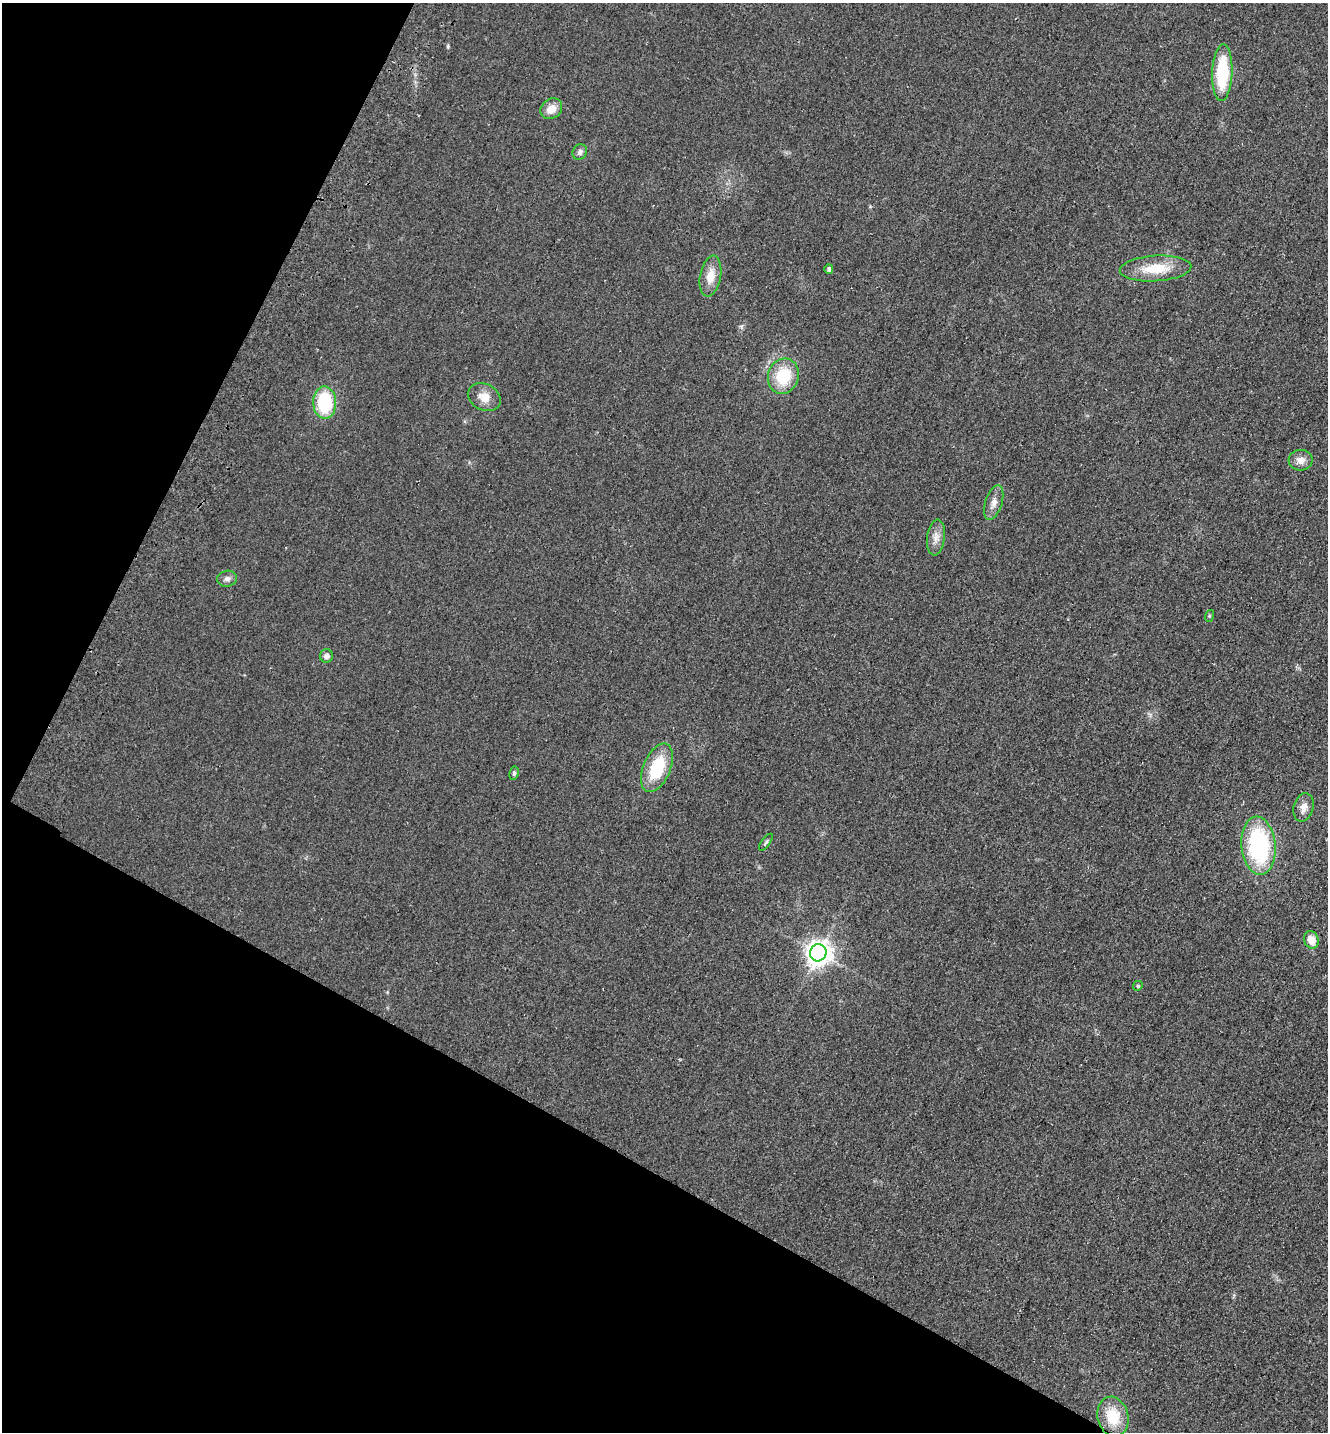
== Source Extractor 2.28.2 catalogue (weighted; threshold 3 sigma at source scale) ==
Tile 9 of 4 x 4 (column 1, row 3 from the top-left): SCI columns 198-1523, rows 1460-2889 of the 5833 x 5778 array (HDU 1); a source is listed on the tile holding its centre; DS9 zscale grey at full resolution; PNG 1330 x 1434 px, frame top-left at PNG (2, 3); each listed source drawn as its Kron ellipse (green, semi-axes under 4 px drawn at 4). Shown black and unused: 27% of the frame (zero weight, under 2 of 3 exposures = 3% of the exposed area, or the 3 px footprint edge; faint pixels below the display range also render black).
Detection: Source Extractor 2.28.2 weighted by HDU 2 'WHT'; one run over the whole footprint, this tile lists its part. Background 0.0773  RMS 0.014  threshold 0.0611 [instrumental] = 3 sigma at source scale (4.5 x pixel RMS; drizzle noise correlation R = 1.50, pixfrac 1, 0.05/0.05 arcsec/px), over >= 5 px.
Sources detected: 24; all 24 listed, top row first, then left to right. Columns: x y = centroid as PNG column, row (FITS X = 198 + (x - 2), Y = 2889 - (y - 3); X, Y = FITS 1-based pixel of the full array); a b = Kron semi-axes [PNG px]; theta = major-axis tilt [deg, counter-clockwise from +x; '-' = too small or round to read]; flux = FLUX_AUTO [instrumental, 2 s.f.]
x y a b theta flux
1222 73 28 10 88 79
551 109 11 9 37 16
580 152 8 7 - 4.8
1155 268 36 13 4 45
829 269 4 4 - 3.8
710 276 20 10 79 20
783 376 18 15 73 54
484 397 17 13 -27 17
325 403 16 11 -88 79
1301 460 12 10 4 10
994 503 18 8 72 10
936 537 18 9 83 11
227 579 10 8 12 5.5
1209 616 6 4 72 1.6
326 656 6 6 - 5.6
657 768 25 13 67 64
514 773 7 4 80 2.7
1304 807 14 9 74 11
766 842 10 3 54 2.5
1259 846 29 17 -85 170
1311 940 9 7 -65 17
818 953 9 8 - 1300
1138 986 5 4 - 1.9
1113 1417 20 15 -75 42